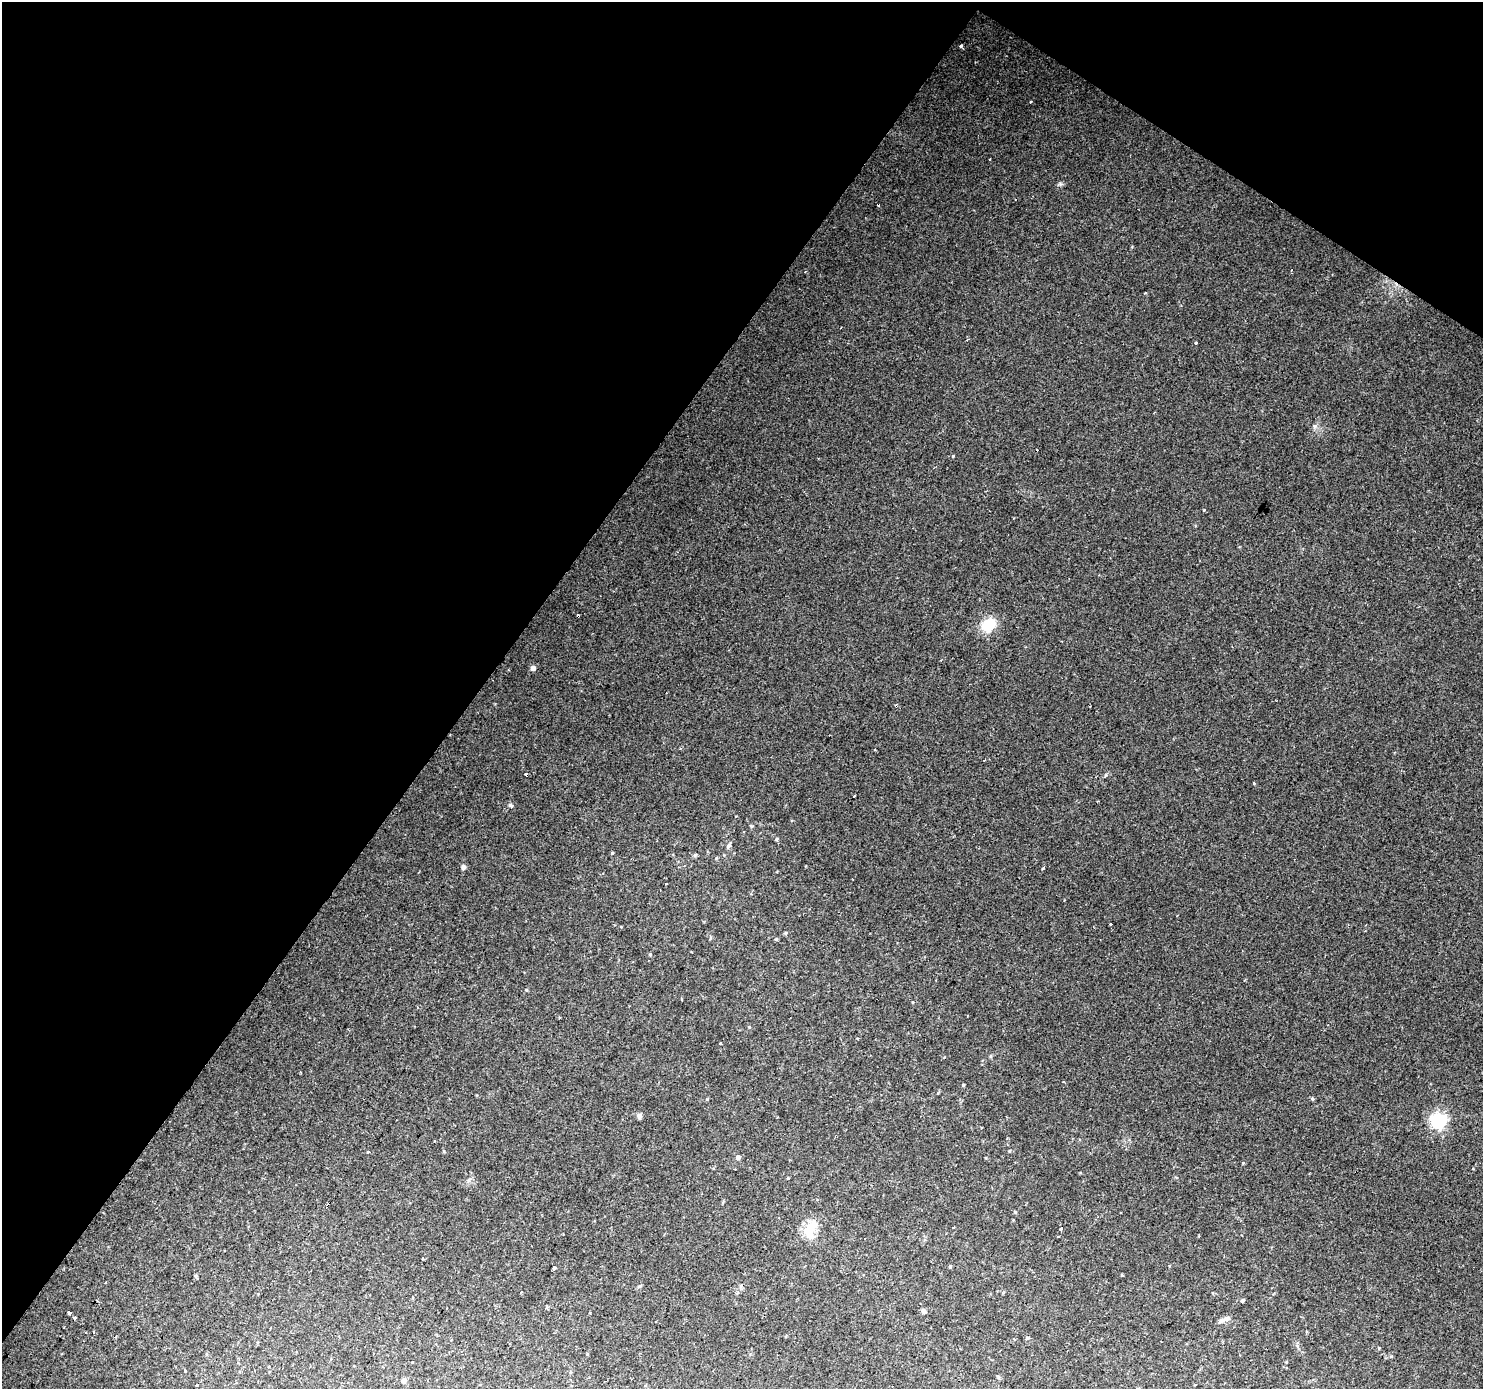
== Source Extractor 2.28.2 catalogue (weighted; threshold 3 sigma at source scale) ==
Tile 2 of 4 x 4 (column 2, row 1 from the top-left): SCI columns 1486-2966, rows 4413-5799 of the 5927 x 5983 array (HDU 1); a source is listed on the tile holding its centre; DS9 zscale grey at full resolution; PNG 1485 x 1391 px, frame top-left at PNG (2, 2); no overlay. Shown black and unused: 36% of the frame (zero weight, under 2 of 3 exposures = <1% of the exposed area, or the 3 px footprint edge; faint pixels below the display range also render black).
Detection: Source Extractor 2.28.2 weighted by HDU 2 'WHT'; one run over the whole footprint, this tile lists its part. Background 0.0516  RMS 0.0052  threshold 0.0234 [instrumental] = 3 sigma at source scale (4.5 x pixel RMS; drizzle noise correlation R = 1.50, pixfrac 1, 0.0396/0.0396 arcsec/px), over >= 5 px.
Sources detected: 68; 11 cosmic-ray / hot-pixel residue — not listed; the other 57 listed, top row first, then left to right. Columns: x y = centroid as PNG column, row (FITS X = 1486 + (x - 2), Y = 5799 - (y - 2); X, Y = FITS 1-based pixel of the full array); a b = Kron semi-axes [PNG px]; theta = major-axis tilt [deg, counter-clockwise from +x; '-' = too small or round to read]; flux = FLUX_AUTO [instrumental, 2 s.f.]
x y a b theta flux
961 46 3 3 - 3.7
1030 102 3 2 - 0.57
1291 270 2 2 - 0.54
1145 293 3 3 - 1.3
1196 343 3 3 - 1.4
1315 426 6 6 - 1.1
1037 450 3 3 - 0.99
953 456 3 3 - 1
1204 510 4 3 - 0.53
988 625 14 12 42 15
533 668 4 4 - 2.7
1254 783 3 3 - 1.5
854 796 3 3 - 0.64
511 806 7 4 -51 1.2
751 826 5 4 - 0.59
777 839 5 4 - 0.68
728 846 6 5 - 1.1
612 853 4 3 - 0.49
695 855 6 4 45 0.73
463 867 6 5 - 1.4
1043 868 3 3 - 2.1
1111 924 3 3 - 3.2
785 933 5 3 - 0.55
776 939 5 4 - 0.59
650 954 4 4 - 0.56
560 1017 3 3 - 1.1
720 1043 3 3 - 0.86
1063 1082 3 3 - 0.96
963 1085 3 3 - 0.59
639 1116 7 6 - 1.4
1438 1121 6 6 - 150
368 1152 3 3 - 1.9
738 1157 5 5 - 1.3
735 1169 2 2 - 0.31
788 1178 3 2 - 0.9
328 1205 3 3 - 1.7
1015 1212 4 4 - 0.55
1061 1228 3 3 - 2.3
810 1229 28 12 52 10
1058 1236 3 2 - 0.51
422 1258 3 3 - 1.9
950 1267 4 3 - 0.6
554 1268 4 3 - 1.6
196 1276 5 4 - 0.84
1242 1301 4 3 - 4.4
924 1311 5 5 - 1.5
69 1313 3 3 - 2.4
75 1318 3 3 - 1.5
1226 1318 13 7 17 2.2
94 1332 4 2 - 0.43
1027 1338 5 4 - 0.78
1014 1339 3 2 - 0.55
1379 1348 4 4 - 0.37
1391 1356 5 3 - 0.56
413 1362 3 3 - 1.4
403 1380 5 4 - 2.2
197 1385 3 3 - 3
Overlapping masked pixels (flux is a lower limit): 1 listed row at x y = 328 1205
Unlisted compact peaks at least as high as the median listed source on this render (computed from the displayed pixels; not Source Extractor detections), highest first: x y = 1060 184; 1312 1099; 1243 1163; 1106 775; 526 990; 707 1099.